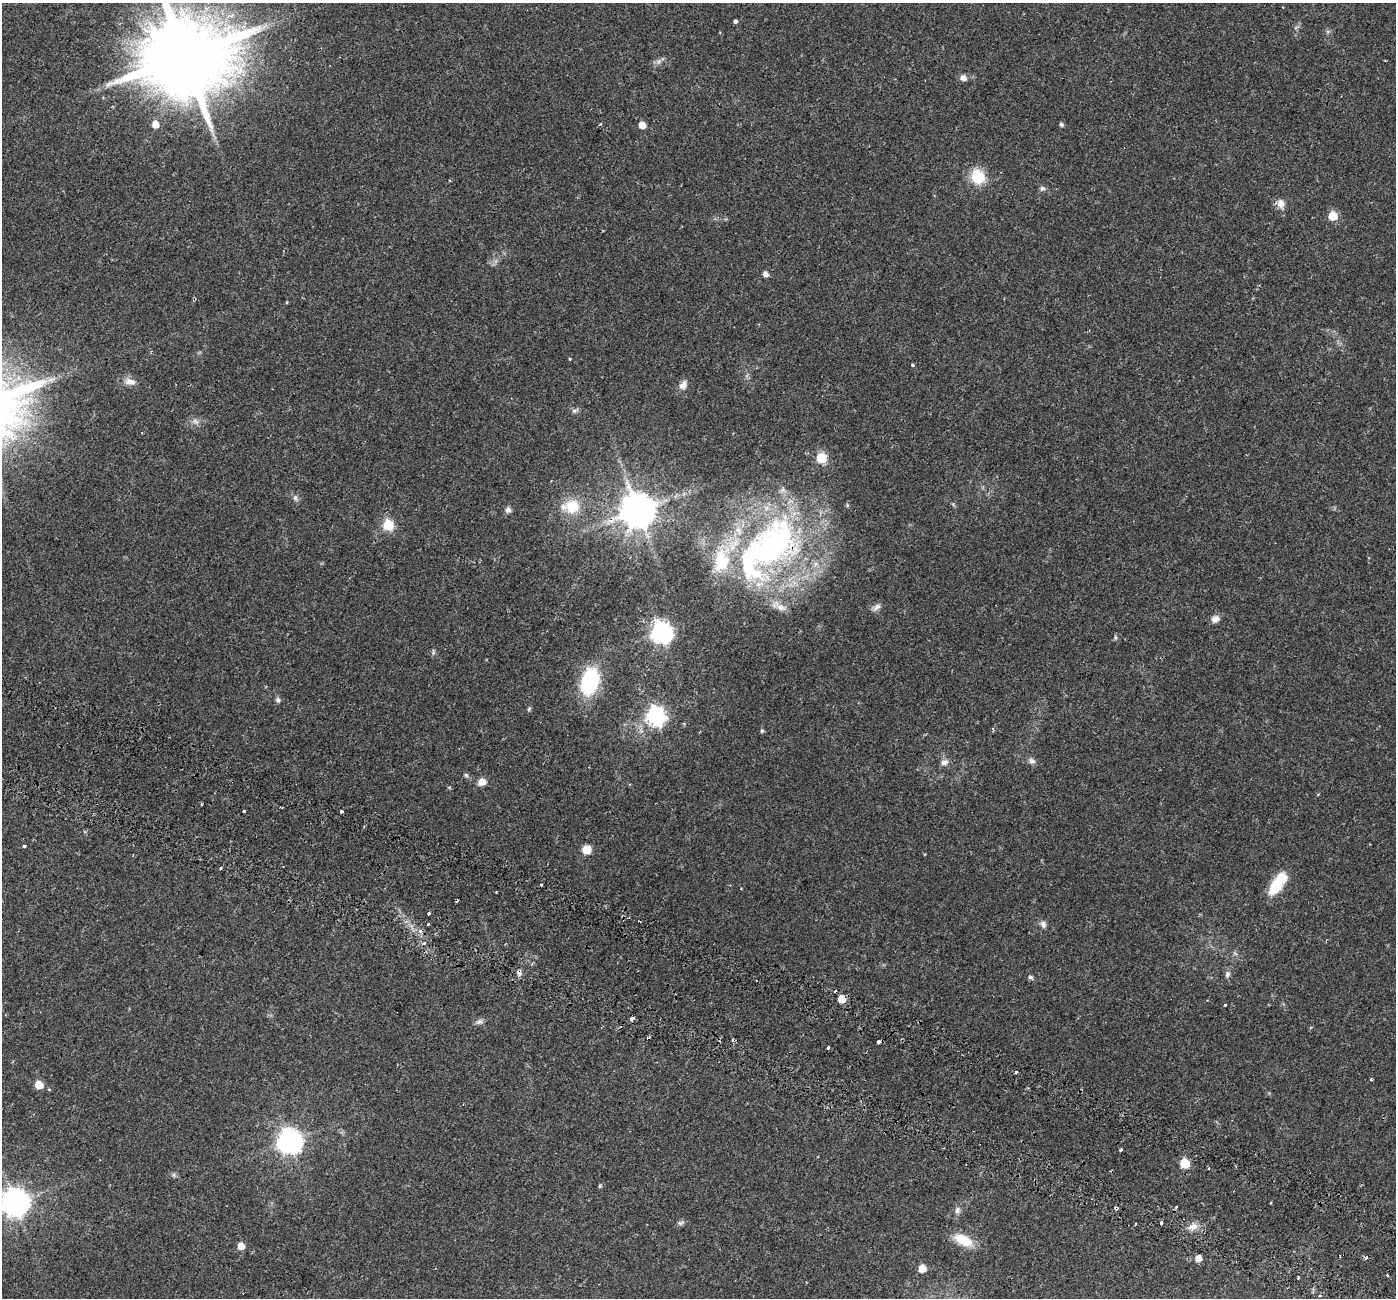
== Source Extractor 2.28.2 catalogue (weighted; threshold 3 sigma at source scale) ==
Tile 6 of 4 x 4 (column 2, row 2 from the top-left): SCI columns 1465-2858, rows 2889-4184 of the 5723 x 5838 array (HDU 1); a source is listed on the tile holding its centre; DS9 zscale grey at full resolution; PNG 1398 x 1300 px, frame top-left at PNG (2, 3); no overlay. Shown black and unused: <1% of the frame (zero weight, under 2 of 3 exposures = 5% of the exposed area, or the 3 px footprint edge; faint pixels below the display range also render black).
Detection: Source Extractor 2.28.2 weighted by HDU 2 'WHT'; one run over the whole footprint, this tile lists its part. Background 0.0319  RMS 0.0039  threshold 0.0175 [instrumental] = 3 sigma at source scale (4.5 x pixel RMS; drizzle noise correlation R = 1.50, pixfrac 1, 0.0396/0.0396 arcsec/px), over >= 5 px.
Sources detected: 105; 1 too faint to see at this stretch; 1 inside a brighter object's white glare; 10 cosmic-ray / hot-pixel residue — not listed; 5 inside a brighter listed object's ellipse — not listed separately; the other 88 listed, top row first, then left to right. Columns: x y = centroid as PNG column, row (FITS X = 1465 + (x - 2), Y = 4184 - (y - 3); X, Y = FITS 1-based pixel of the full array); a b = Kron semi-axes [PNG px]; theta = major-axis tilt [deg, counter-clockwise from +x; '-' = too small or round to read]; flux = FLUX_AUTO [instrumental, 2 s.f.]
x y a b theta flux
735 21 3 3 - 2
185 57 24 21 50 5600
659 61 9 5 46 1.2
963 78 8 7 - 2
155 124 6 6 - 4.1
600 124 3 3 - 1.1
1061 124 5 5 - 0.72
642 125 5 5 - 4.6
977 177 8 7 - 23
1042 188 8 6 35 0.86
1281 204 12 9 -81 2.7
1333 216 6 5 - 13
766 274 6 6 - 1.7
570 359 4 3 - 0.32
913 365 3 3 - 1
51 379 15 5 13 2.2
130 382 16 9 -10 2.8
683 385 12 9 48 2.3
575 411 9 6 22 0.95
821 458 6 6 - 25
295 498 9 6 -80 1.1
847 505 6 4 -72 0.43
572 506 20 18 -5 9.9
508 509 7 7 - 1.4
638 510 10 10 - 960
388 525 6 5 - 26
770 547 80 56 50 130
876 607 12 7 41 1.7
1215 619 10 8 30 2.1
662 632 8 7 - 210
1116 637 6 5 - 0.65
433 653 7 5 80 0.67
590 681 21 13 76 36
278 700 7 6 - 0.94
529 709 6 5 - 0.53
656 716 8 7 - 150
993 729 4 3 - 0.66
762 731 5 4 - 0.62
1032 761 11 6 -22 1.3
944 762 10 8 14 1.8
466 775 6 5 - 0.61
482 782 9 8 - 2.6
202 804 3 2 - 0.38
244 811 3 3 - 0.61
341 811 3 3 - 1.3
24 846 3 3 - 1.4
586 849 10 9 - 3.5
541 884 3 3 - 0.79
1275 887 23 14 48 9.3
496 892 2 2 - 0.37
429 913 4 3 - 0.5
428 924 3 3 - 1
1043 924 9 7 -73 1.3
424 943 4 3 - 0.5
519 973 7 6 - 1.2
1227 974 8 7 - 1.1
1030 977 6 5 - 0.9
841 999 5 5 - 7.4
1225 1005 3 3 - 1
632 1018 3 3 - 11
479 1022 10 7 31 1.2
1311 1027 4 3 - 0.37
878 1042 4 3 - 1.9
828 1048 3 3 - 2.5
1016 1072 3 3 - 1
1371 1079 3 3 - 0.76
39 1085 6 5 - 8.9
289 1141 9 8 - 340
1120 1150 4 3 - 1.1
1185 1163 6 6 - 18
1209 1168 3 3 - 0.44
174 1175 6 5 - 0.7
600 1186 5 4 - 0.43
15 1202 9 9 - 460
1176 1207 4 3 - 0.38
1116 1208 4 3 - 4.2
957 1210 9 7 62 1.4
681 1223 11 6 20 0.95
1161 1223 4 3 - 2.8
1136 1224 3 2 - 0.48
1193 1227 15 9 10 3
963 1240 24 12 -27 8.4
241 1246 6 5 - 3.9
1366 1257 5 4 - 0.77
1198 1258 6 5 - 2.9
922 1268 6 5 - 6
1387 1275 3 2 - 0.48
1298 1277 4 3 - 1.1
Overlapping masked pixels (flux is a lower limit): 5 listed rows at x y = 638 510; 770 547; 519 973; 841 999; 1116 1208
Isophote crosses this tile's border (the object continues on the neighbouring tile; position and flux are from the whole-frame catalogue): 2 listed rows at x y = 185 57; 15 1202